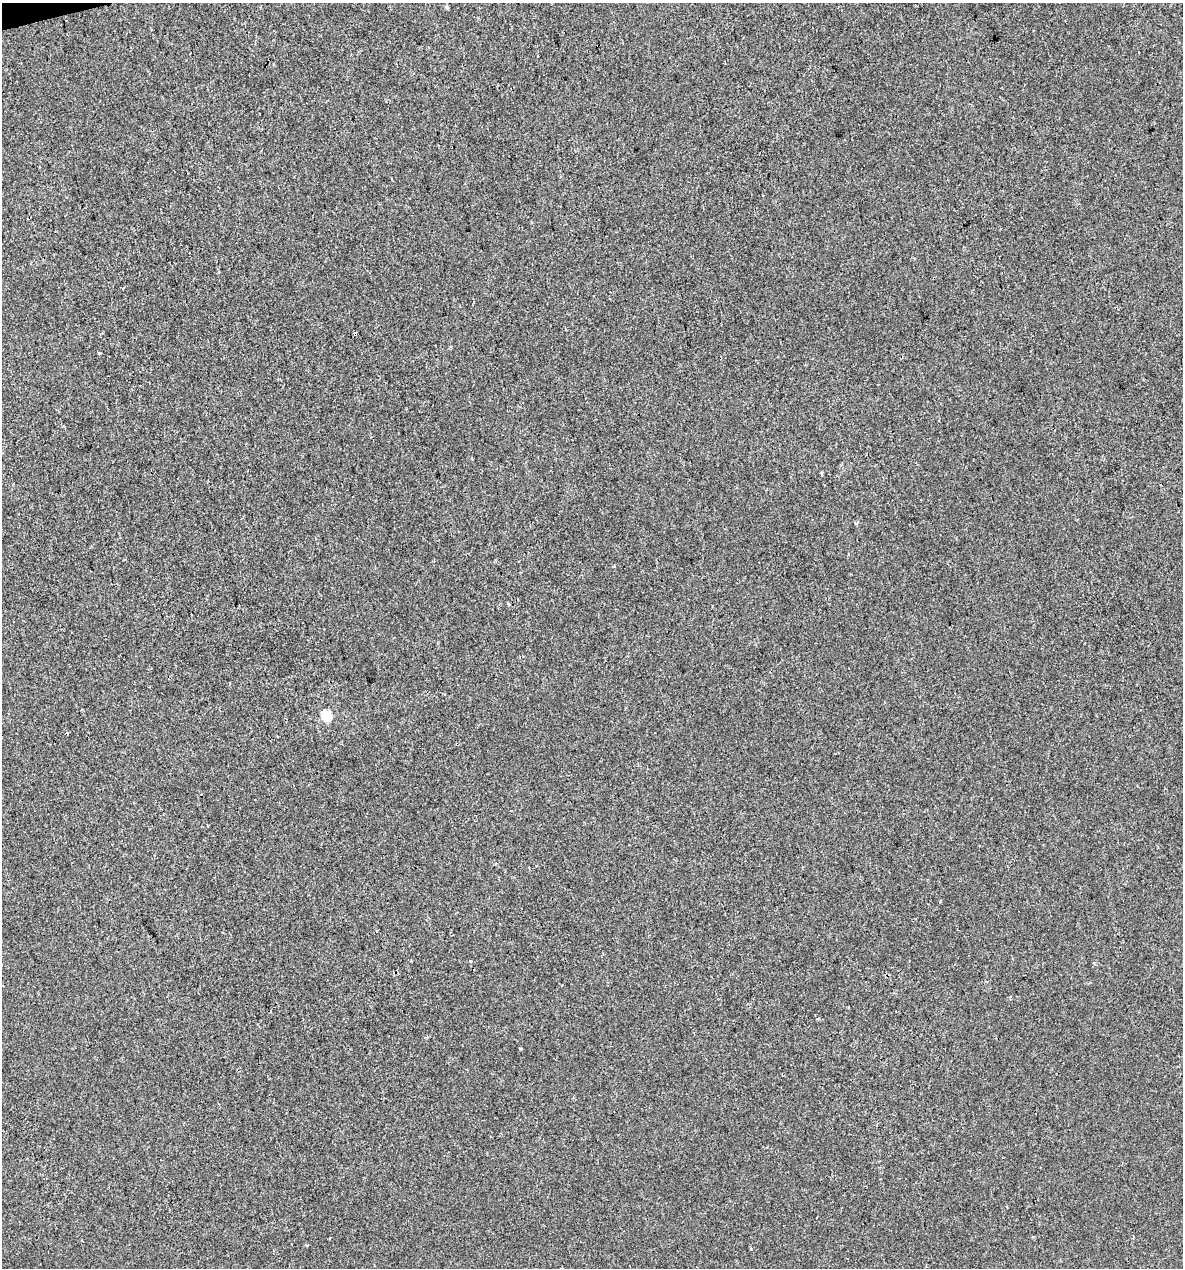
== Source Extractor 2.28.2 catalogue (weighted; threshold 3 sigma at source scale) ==
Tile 11 of 4 x 4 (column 3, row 3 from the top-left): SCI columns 2404-3584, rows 1267-2532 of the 4854 x 5064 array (HDU 1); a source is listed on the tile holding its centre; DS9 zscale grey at full resolution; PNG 1185 x 1270 px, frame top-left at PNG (2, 3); no overlay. Shown black and unused: <1% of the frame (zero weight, under 2 of 3 exposures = <1% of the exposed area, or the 3 px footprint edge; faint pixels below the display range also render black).
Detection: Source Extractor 2.28.2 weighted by HDU 2 'WHT'; one run over the whole footprint, this tile lists its part. Background -3.12e-04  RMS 0.0042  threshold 0.0188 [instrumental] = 3 sigma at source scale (4.5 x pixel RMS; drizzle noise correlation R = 1.50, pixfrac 1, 0.0396/0.0396 arcsec/px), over >= 5 px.
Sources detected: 10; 1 cosmic-ray / hot-pixel residue — not listed; the other 9 listed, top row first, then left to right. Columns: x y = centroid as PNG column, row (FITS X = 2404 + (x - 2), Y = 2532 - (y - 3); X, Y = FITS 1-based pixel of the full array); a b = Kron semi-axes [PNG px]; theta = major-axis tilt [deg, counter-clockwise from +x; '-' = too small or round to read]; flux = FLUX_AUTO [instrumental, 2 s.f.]
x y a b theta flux
355 334 4 3 - 1.6
822 473 3 3 - 0.79
857 523 4 4 - 0.63
848 554 4 3 - 0.5
508 604 5 3 - 0.4
327 716 5 5 - 26
470 961 3 3 - 0.49
520 1048 3 3 - 0.55
751 1249 3 3 - 0.41
Overlapping masked pixels (flux is a lower limit): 1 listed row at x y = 355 334